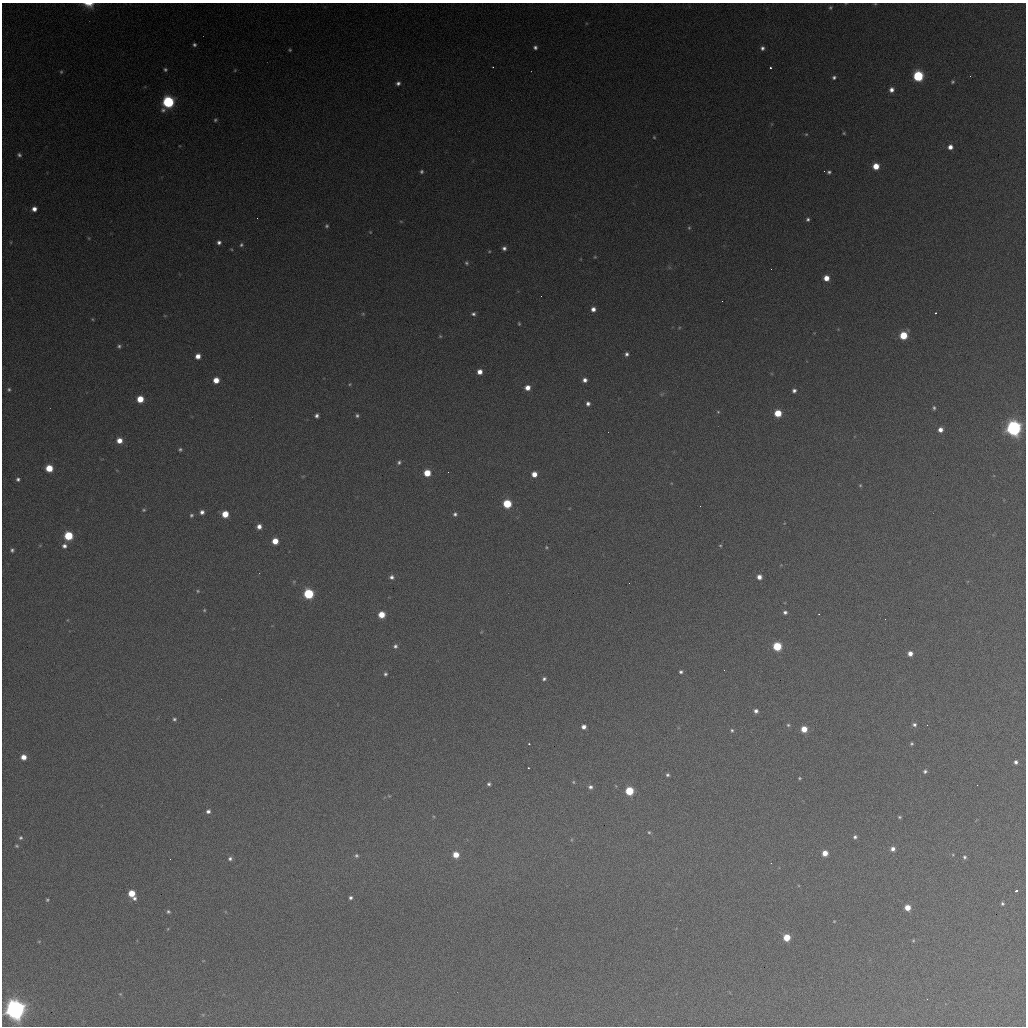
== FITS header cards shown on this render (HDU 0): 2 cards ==
NAXIS1  =                 1024 / length of data axis 1
NAXIS2  =                 1024 / length of data axis 2

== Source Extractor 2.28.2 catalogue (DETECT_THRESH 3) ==
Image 1024 x 1024 px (HDU 0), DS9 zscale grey, 1 PNG px = 1 image px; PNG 1028 x 1028 px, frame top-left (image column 1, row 1024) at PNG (2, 3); no overlay
Background 367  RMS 16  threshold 47.7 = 3 sigma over >= 5 px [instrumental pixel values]
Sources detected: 156; all 156 listed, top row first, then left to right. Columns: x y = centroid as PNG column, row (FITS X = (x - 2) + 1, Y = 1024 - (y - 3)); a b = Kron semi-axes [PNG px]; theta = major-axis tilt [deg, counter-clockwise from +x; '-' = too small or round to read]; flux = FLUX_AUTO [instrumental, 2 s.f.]
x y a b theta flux
89 4 12 6 -7 1.0e+04
875 4 5 3 - 8.8e+02
830 7 4 4 - 1.4e+03
194 45 4 4 - 2.2e+03
535 47 5 5 - 2.9e+03
762 48 5 5 - 3.2e+03
290 50 4 3 - 1.3e+03
493 67 2 2 - 7.0e+02
770 68 3 3 - 1.6e+03
165 69 5 5 - 2.0e+03
235 70 5 4 - 1.0e+03
61 72 5 4 - 1.4e+03
918 76 6 6 - 9.9e+04
834 77 5 4 - 2.4e+03
952 82 4 3 - 1.5e+03
398 83 5 5 - 3.2e+03
891 90 5 5 - 5.3e+03
168 102 7 6 - 1.5e+05
215 120 5 4 - 1.6e+03
844 133 4 3 - 1.1e+03
806 134 5 4 - 1.2e+03
654 137 4 3 - 9.2e+02
950 147 5 5 - 6.1e+03
19 155 6 5 - 2.5e+03
876 166 5 5 - 1.6e+04
421 171 4 3 - 1.9e+03
829 172 5 4 - 2.1e+03
34 209 5 4 - 5.9e+03
257 218 2 2 - 6.2e+02
808 219 4 4 - 2.1e+03
327 226 5 5 - 1.8e+03
689 228 5 4 - 1.4e+03
370 232 4 3 - 7.9e+02
89 238 5 3 - 1.0e+03
11 242 5 3 - 8.4e+02
219 242 4 4 - 3.2e+03
241 245 5 5 - 2.0e+03
504 248 5 5 - 3.3e+03
231 249 4 3 - 9.3e+02
489 251 4 4 - 1.1e+03
595 257 4 4 - 1.1e+03
466 263 6 5 - 1.9e+03
826 278 5 5 - 1.1e+04
541 296 2 2 - 6.4e+02
593 309 5 5 - 5.3e+03
935 313 3 2 - 1.4e+03
363 314 5 4 - 1.3e+03
473 314 5 4 - 2.6e+03
92 319 4 3 - 1.1e+03
519 324 4 3 - 1.3e+03
903 335 5 5 - 3.3e+04
440 336 5 4 - 1.2e+03
119 346 5 5 - 2.2e+03
626 354 4 4 - 2.8e+03
198 356 5 5 - 8.1e+03
480 372 5 5 - 7.6e+03
216 380 5 5 - 1.2e+04
585 380 5 4 - 4.4e+03
350 384 5 4 - 1.1e+03
527 388 5 5 - 8.4e+03
9 389 5 4 - 1.8e+03
794 391 5 4 - 3.2e+03
140 399 5 5 - 2.0e+04
588 403 5 4 - 3.4e+03
934 408 6 4 -80 1.8e+03
718 412 4 4 - 1.1e+03
778 413 5 5 - 2.4e+04
357 415 4 4 - 2.0e+03
316 416 4 4 - 3.0e+03
1013 428 7 6 - 4.3e+05
940 430 5 5 - 6.6e+03
119 440 6 6 - 9.9e+03
180 449 4 4 - 1.8e+03
399 462 5 4 - 2.1e+03
49 468 5 5 - 2.5e+04
427 473 5 5 - 2.3e+04
534 474 5 5 - 9.8e+03
18 479 4 4 - 2.3e+03
860 485 4 3 - 1.0e+03
507 504 5 5 - 4.4e+04
144 510 4 3 - 1.3e+03
202 512 5 5 - 4.0e+03
225 514 5 5 - 1.9e+04
455 514 5 5 - 2.5e+03
191 515 5 5 - 1.7e+03
259 526 5 5 - 6.0e+03
68 536 6 5 - 4.9e+04
275 541 5 5 - 1.5e+04
720 545 4 3 - 8.6e+02
64 546 6 6 - 4.0e+03
546 547 4 3 - 9.9e+02
12 550 4 4 - 2.2e+03
392 577 6 5 - 3.3e+03
759 577 5 5 - 6.4e+03
629 583 2 2 - 4.9e+02
198 591 4 4 - 1.3e+03
308 594 6 6 - 8.2e+04
204 610 5 4 - 1.3e+03
785 612 5 5 - 2.9e+03
381 615 5 5 - 1.8e+04
885 619 2 2 - 2.4e+03
395 646 6 5 - 2.7e+03
777 646 5 5 - 4.8e+04
910 653 5 5 - 7.0e+03
724 670 3 2 - 9.8e+02
681 672 4 4 - 2.3e+03
385 674 4 4 - 2.0e+03
544 679 5 4 - 2.3e+03
756 711 5 4 - 3.5e+03
174 719 4 4 - 1.9e+03
788 725 4 4 - 1.6e+03
914 725 6 5 - 2.8e+03
927 725 2 2 - 4.7e+02
584 727 4 4 - 5.0e+03
804 729 5 5 - 1.6e+04
732 730 5 5 - 1.9e+03
529 744 3 2 - 4.5e+03
912 744 3 3 - 1.4e+03
23 757 5 5 - 9.5e+03
1016 762 5 4 - 3.2e+03
925 771 5 5 - 2.2e+03
667 775 4 4 - 2.1e+03
799 778 3 3 - 1.2e+03
573 782 5 4 - 1.2e+03
489 784 4 3 - 2.1e+03
590 787 6 5 - 3.0e+03
629 791 5 5 - 4.1e+04
389 796 5 3 - 8.9e+02
208 811 5 4 - 3.2e+03
899 817 5 4 - 1.4e+03
649 832 4 4 - 1.4e+03
855 837 4 4 - 2.4e+03
21 838 5 4 - 1.9e+03
17 846 5 3 - 1.3e+03
893 849 5 5 - 4.9e+03
825 853 5 5 - 1.1e+04
456 855 5 5 - 1.4e+04
356 856 6 5 - 2.1e+03
964 857 5 4 - 2.0e+03
230 859 6 5 - 2.7e+03
771 863 2 2 - 5.8e+02
1016 891 3 3 - 2.7e+03
132 893 5 5 - 2.1e+04
134 898 6 5 - 3.2e+03
350 898 4 4 - 2.4e+03
47 900 4 4 - 1.3e+03
1002 903 3 3 - 1.6e+03
907 908 5 5 - 1.4e+04
168 911 4 4 - 1.8e+03
834 921 4 3 - 8.2e+02
787 937 5 5 - 2.3e+04
913 940 4 4 - 1.0e+03
39 941 5 3 - 8.2e+02
120 994 4 4 - 9.1e+02
927 999 2 2 - 5.5e+02
15 1009 7 7 - 1.0e+06
At the frame edge (FLAGS 8, measured only in part): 2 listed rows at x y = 89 4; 875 4